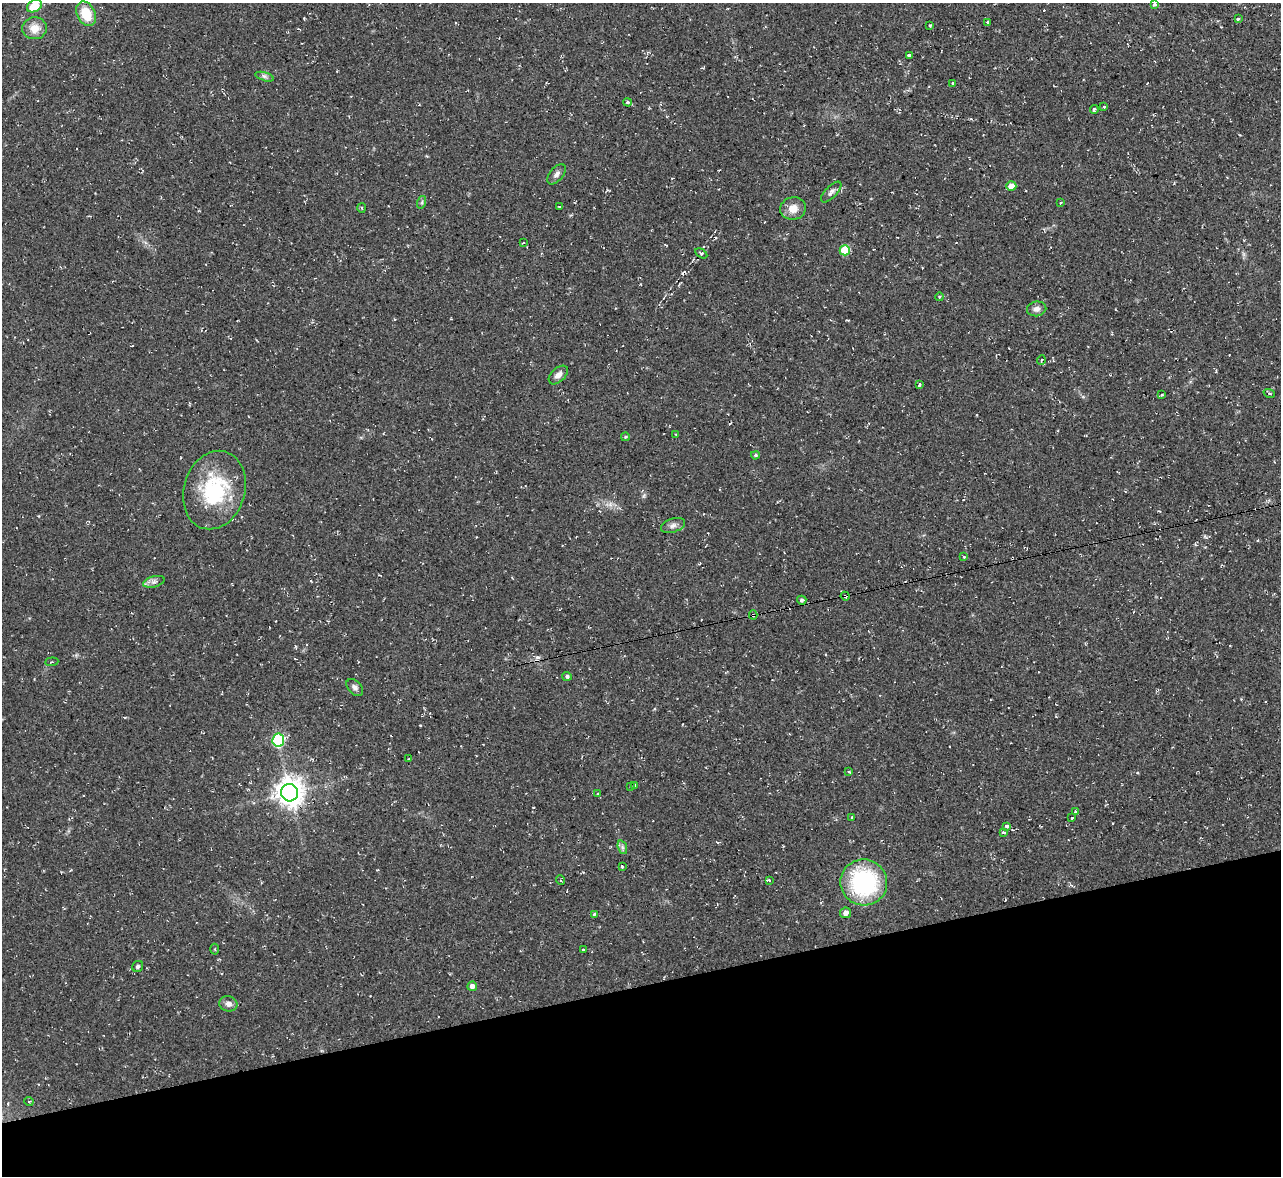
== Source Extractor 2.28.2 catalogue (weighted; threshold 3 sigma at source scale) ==
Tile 14 of 4 x 4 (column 2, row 4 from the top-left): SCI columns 1280-2558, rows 141-1314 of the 5116 x 5098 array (HDU 1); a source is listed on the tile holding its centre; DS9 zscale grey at full resolution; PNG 1283 x 1178 px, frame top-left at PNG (2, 3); each listed source drawn as its Kron ellipse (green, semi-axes under 4 px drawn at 4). Shown black and unused: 16% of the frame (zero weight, under 2 of 3 exposures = <1% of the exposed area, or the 3 px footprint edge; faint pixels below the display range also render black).
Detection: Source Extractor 2.28.2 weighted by HDU 2 'WHT'; one run over the whole footprint, this tile lists its part. Background 0.0913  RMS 0.01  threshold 0.0458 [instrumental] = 3 sigma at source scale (4.5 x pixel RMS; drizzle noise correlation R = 1.50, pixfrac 1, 0.05/0.05 arcsec/px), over >= 5 px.
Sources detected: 77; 8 cosmic-ray / hot-pixel residue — neither listed nor drawn; the other 69 listed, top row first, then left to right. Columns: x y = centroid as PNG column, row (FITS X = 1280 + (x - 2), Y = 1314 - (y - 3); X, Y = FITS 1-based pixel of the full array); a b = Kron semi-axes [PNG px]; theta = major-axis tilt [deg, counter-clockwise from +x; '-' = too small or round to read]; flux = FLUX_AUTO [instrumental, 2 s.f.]
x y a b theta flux
1154 5 3 3 - 5.8
34 6 8 5 31 23
86 14 13 9 -64 25
1238 18 4 3 - 3.1
987 22 3 3 - 2.6
930 25 3 3 - 1.1
35 28 12 11 - 12
910 55 4 3 - 10
265 77 9 4 -16 2.4
953 83 3 3 - 1.4
627 102 4 3 - 1.4
1104 106 3 3 - 2.4
1094 109 4 3 - 1.6
557 174 12 6 51 4.1
1011 186 5 4 - 11
831 192 13 5 46 3.5
422 202 6 4 72 1.5
1060 203 3 3 - 2
559 207 3 2 - 1.6
362 208 5 3 - 1.2
793 208 13 11 9 10
523 243 4 2 - 0.67
845 250 5 5 - 39
701 253 7 4 -32 2
939 297 4 4 - 1.4
1037 309 10 7 8 4.9
1041 360 5 3 - 0.85
558 375 11 7 44 5.4
919 385 4 3 - 3.9
1269 393 6 3 -20 1.3
1162 395 4 3 - 1.1
676 434 4 2 - 0.86
625 437 4 3 - 1.3
755 455 4 3 - 1.4
214 490 40 30 73 80
673 525 12 7 18 4.3
964 557 3 3 - 1.5
154 582 11 5 16 3.9
845 596 4 3 - 2.5
802 600 4 4 - 2.3
753 615 4 4 - 1.5
52 662 7 3 5 1.1
567 676 5 4 - 2.2
355 687 10 6 -47 3.5
278 740 6 6 - 89
409 759 3 3 - 1.1
849 772 4 3 - 0.96
635 786 3 3 - 2.1
631 787 3 2 - 1.3
290 793 9 8 - 1200
598 794 4 3 - 1.6
1075 812 3 3 - 2.6
852 817 3 3 - 3.7
1072 818 3 3 - 2.9
1007 826 4 3 - 8.3
1003 832 3 3 - 3.7
622 847 7 4 -71 2.5
622 866 3 3 - 2.5
560 880 5 3 - 1.1
769 880 4 2 - 0.96
864 882 23 23 - 110
846 913 5 5 - 5.7
594 914 3 3 - 8.1
215 949 5 3 - 1.1
583 950 3 3 - 1.2
138 966 6 5 - 2
472 986 5 4 - 4.7
228 1004 9 7 -15 5.2
29 1101 5 3 - 0.91
Overlapping masked pixels (flux is a lower limit): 2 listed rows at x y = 845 596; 753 615
Isophote crosses this tile's border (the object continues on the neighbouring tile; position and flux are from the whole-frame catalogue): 1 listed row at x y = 34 6